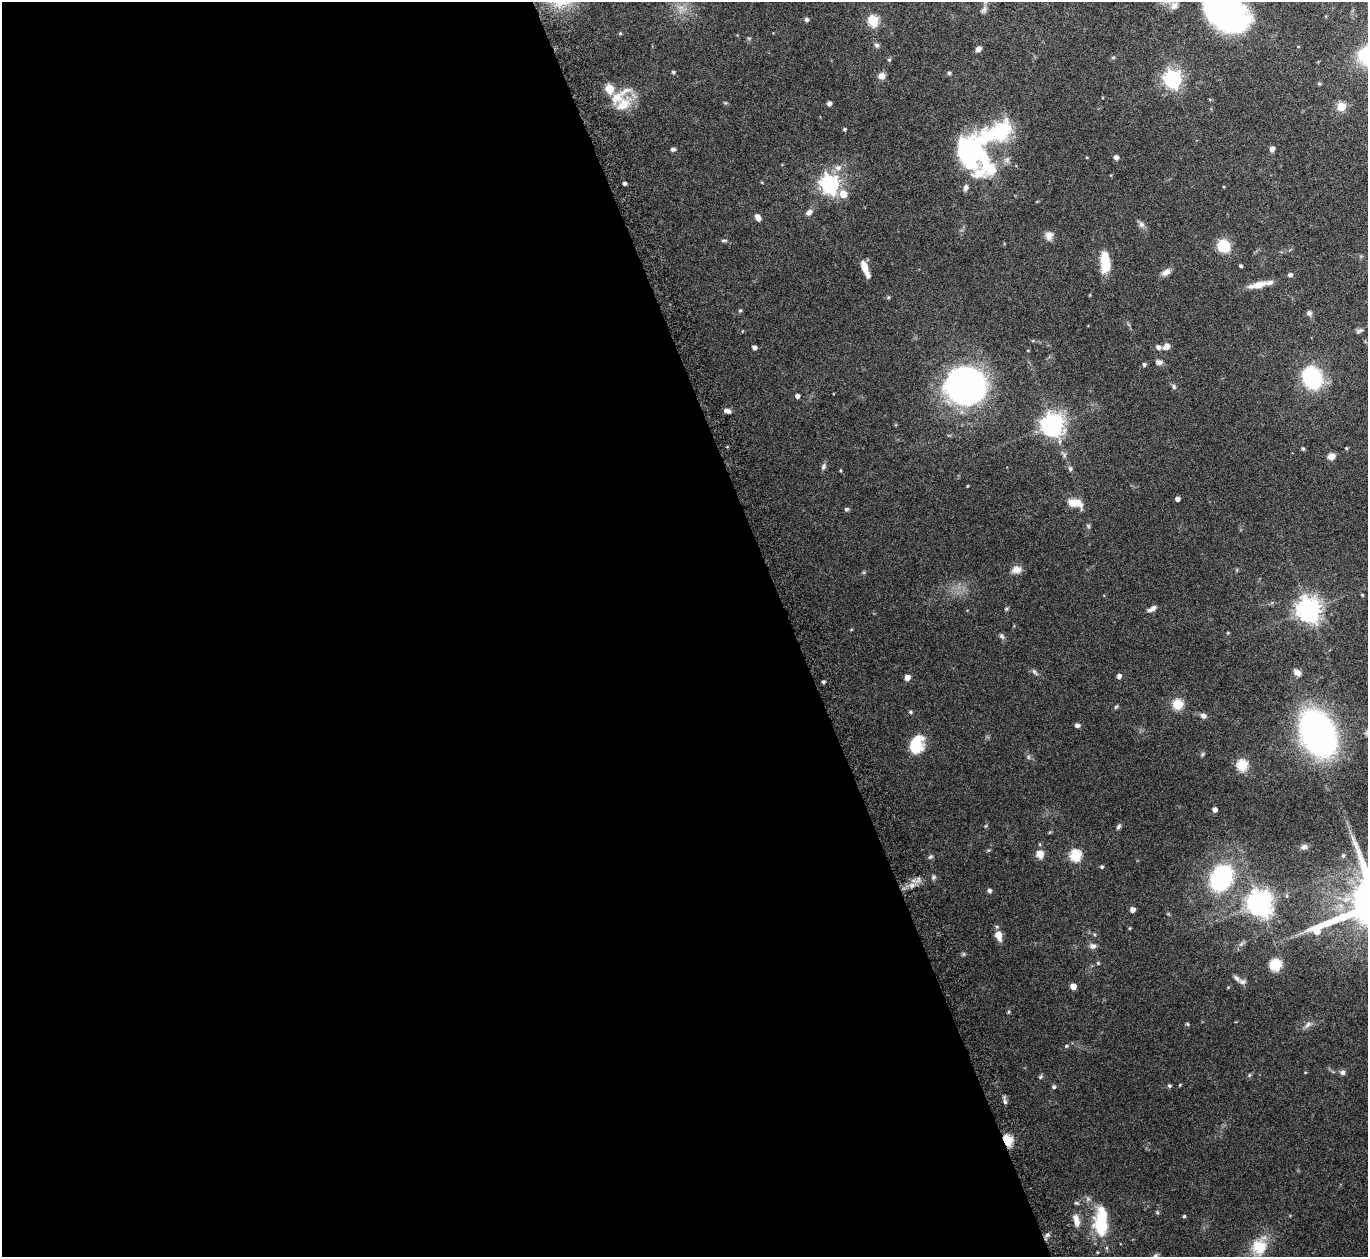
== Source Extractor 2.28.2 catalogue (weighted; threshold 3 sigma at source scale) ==
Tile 9 of 4 x 4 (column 1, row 3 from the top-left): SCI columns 45-1410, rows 1448-2702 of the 5553 x 5541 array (HDU 1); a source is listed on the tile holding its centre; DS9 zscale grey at full resolution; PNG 1370 x 1259 px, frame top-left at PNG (2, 2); no overlay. Shown black and unused: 58% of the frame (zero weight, under 8 of 15 exposures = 4% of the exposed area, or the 3 px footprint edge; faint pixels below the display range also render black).
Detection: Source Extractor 2.28.2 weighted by HDU 2 'WHT'; one run over the whole footprint, this tile lists its part. Background 0.0798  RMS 0.0027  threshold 0.0112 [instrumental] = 3 sigma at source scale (4.09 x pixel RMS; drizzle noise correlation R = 1.36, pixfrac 0.8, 0.05/0.05 arcsec/px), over >= 5 px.
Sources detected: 139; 2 too faint to see at this stretch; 3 inside a brighter object's white glare — not listed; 7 inside a brighter listed object's ellipse — not listed separately; the other 127 listed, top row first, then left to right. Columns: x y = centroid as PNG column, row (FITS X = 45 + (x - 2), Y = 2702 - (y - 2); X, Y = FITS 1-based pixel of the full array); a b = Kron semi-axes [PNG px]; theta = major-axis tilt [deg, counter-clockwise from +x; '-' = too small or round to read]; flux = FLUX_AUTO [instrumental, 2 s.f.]
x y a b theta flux
1174 6 11 8 41 1.6
984 10 12 6 52 0.93
1226 11 37 25 -36 76
806 19 5 5 - 0.66
873 21 6 5 - 18
620 33 4 3 - 0.3
876 45 7 6 - 0.6
978 49 6 5 - 1.2
889 60 5 5 - 0.34
673 72 4 4 - 0.4
949 73 4 4 - 0.56
881 76 7 7 - 1.5
1173 79 7 6 - 94
1319 84 6 4 -1 0.29
609 89 5 5 - 9.3
829 103 4 4 - 1
623 104 24 14 38 4.8
1341 107 5 5 - 11
844 129 3 3 - 0.39
1001 131 22 16 44 16
673 149 6 4 13 0.57
1272 149 7 5 72 0.92
973 153 29 19 -14 21
1116 157 4 4 - 0.99
838 168 10 8 10 1.3
978 173 56 21 28 12
624 183 3 3 - 0.6
829 184 7 7 - 110
843 194 7 6 - 3.3
809 212 8 6 38 1.1
758 217 7 5 -68 1.5
1141 224 9 7 -70 0.9
1049 236 12 10 68 1.4
724 240 9 3 0 0.41
1224 246 13 12 - 6
1105 262 21 9 -87 7.1
1241 266 3 3 - 0.43
864 267 14 7 -71 2.6
1166 272 12 7 34 1.4
1290 275 5 4 - 0.65
1257 285 24 7 13 2.9
888 297 5 3 - 0.24
740 311 5 4 - 0.36
1309 313 7 6 - 0.64
1359 331 11 5 25 0.61
1166 346 9 7 38 1.3
754 347 4 4 - 0.86
1159 362 9 6 -10 0.87
1144 364 5 4 - 0.53
1313 379 14 10 -66 35
966 386 29 28 - 100
1174 387 7 5 -75 0.51
797 396 4 4 - 0.87
727 411 7 5 -16 0.94
1052 425 8 7 - 200
1346 448 4 3 - 0.28
1303 449 4 4 - 0.41
1331 456 8 7 - 1.4
823 466 9 6 67 0.66
1070 469 6 6 - 0.59
967 486 3 3 - 0.2
1177 499 4 4 - 1.1
1075 503 20 10 -17 3.1
846 509 5 4 - 0.53
1016 569 12 9 14 1.8
1362 595 4 3 - 0.26
1006 609 6 4 46 0.3
1152 609 10 5 31 1.1
1309 610 8 8 - 200
1002 636 8 5 -60 0.59
1035 672 11 5 -46 0.64
1297 672 9 6 -45 1.4
1119 676 4 4 - 0.94
907 677 5 5 - 1.8
823 682 3 3 - 0.46
1178 704 5 5 - 16
1116 707 7 4 53 0.34
910 712 4 4 - 0.39
1203 716 7 6 - 0.99
1077 725 6 5 - 0.75
1318 733 32 21 -65 110
916 745 17 12 70 9.4
1202 754 6 4 88 0.35
1028 757 7 4 -89 0.41
1242 765 6 5 - 19
1215 810 4 4 - 1.1
1118 827 7 5 47 0.48
1304 847 8 7 - 0.83
1040 854 8 7 - 2.4
1076 855 6 5 - 22
1343 855 6 4 87 0.49
930 857 7 5 32 0.45
1102 867 4 4 - 0.39
934 877 6 6 - 0.51
1221 878 19 14 61 37
912 885 6 6 - 0.84
989 890 5 5 - 0.66
1260 904 8 8 - 270
1132 909 4 4 - 1.3
1130 928 4 3 - 0.27
998 936 10 7 -73 2.6
1241 944 7 5 44 0.55
1092 946 9 7 3 0.92
963 954 6 4 71 0.31
1098 963 4 4 - 0.24
1275 964 10 9 - 5.9
1242 982 10 7 1 0.78
1073 986 5 4 - 2.5
1009 1012 4 4 - 0.29
1187 1024 5 5 - 0.28
1308 1024 11 7 50 1.1
1066 1046 5 4 - 0.29
1342 1072 6 6 - 0.79
1249 1075 5 5 - 0.33
1040 1077 6 5 - 0.39
1180 1085 4 3 - 0.22
1169 1086 4 4 - 0.45
1054 1087 5 4 - 0.47
1005 1102 7 5 -56 0.56
1007 1141 5 5 - 20
1077 1203 8 4 -26 0.39
1157 1212 6 3 -72 0.27
1184 1216 4 3 - 0.36
1076 1220 17 7 -76 2.1
1101 1222 34 15 87 13
1047 1235 7 5 22 0.66
1259 1247 22 19 70 6.6
Overlapping masked pixels (flux is a lower limit): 1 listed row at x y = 1007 1141
Isophote crosses this tile's border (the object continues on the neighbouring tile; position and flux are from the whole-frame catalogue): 1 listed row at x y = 1226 11